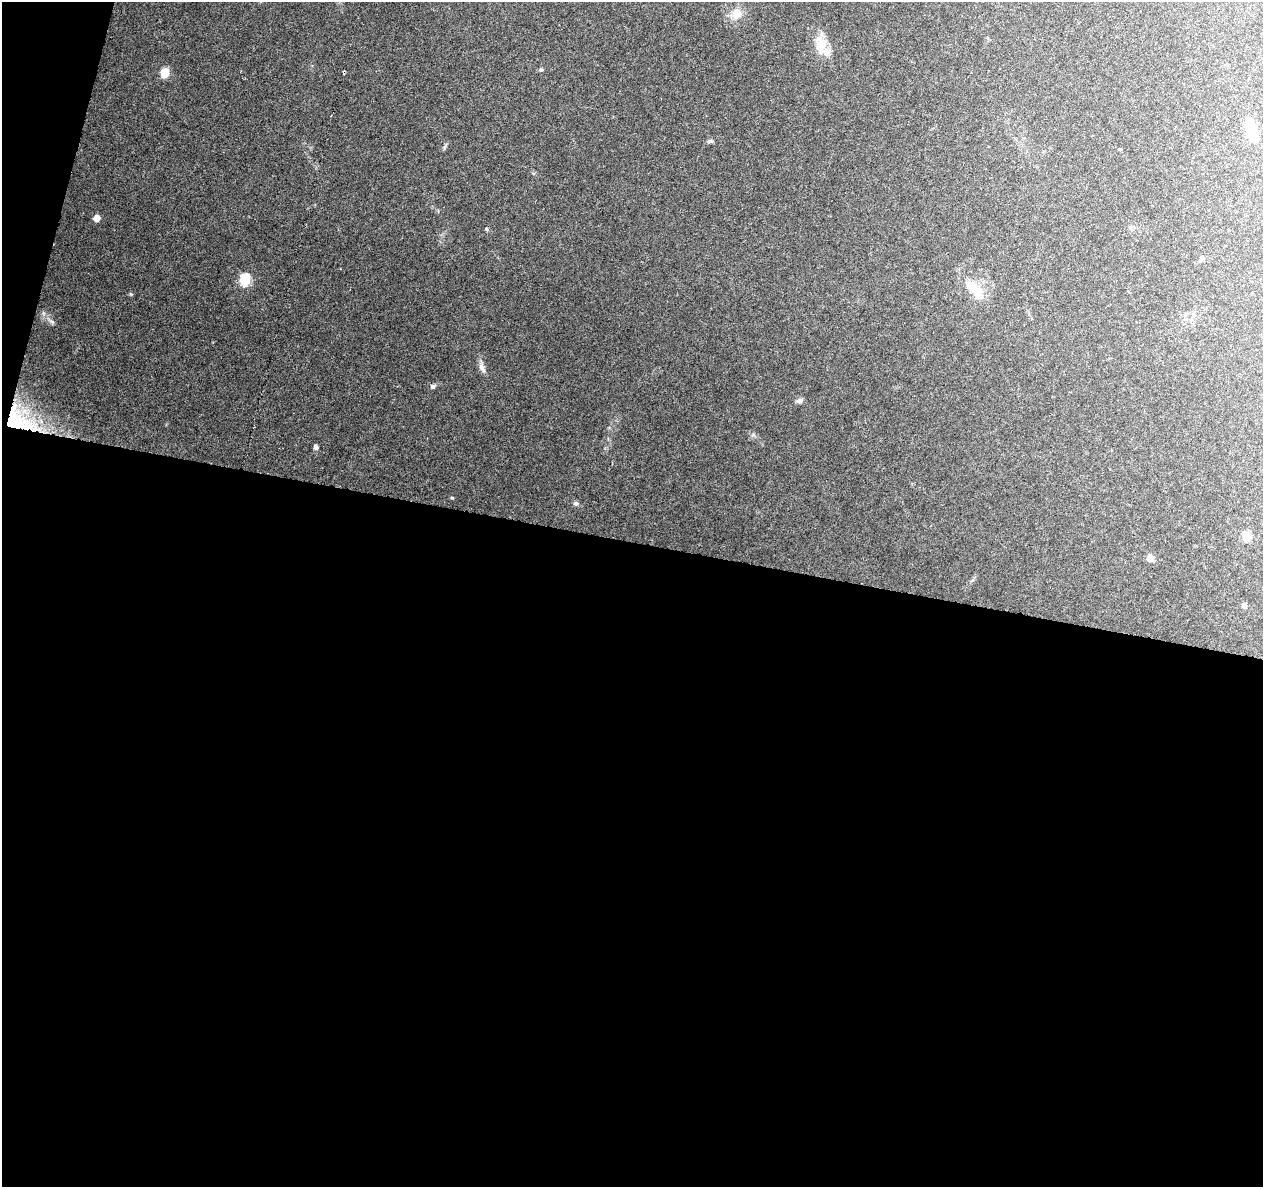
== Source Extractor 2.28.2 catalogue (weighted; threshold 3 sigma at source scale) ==
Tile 13 of 4 x 4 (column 1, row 4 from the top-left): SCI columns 1-1261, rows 225-1409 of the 5053 x 5249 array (HDU 1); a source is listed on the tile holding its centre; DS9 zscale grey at full resolution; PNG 1265 x 1189 px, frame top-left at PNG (2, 2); no overlay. Shown black and unused: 56% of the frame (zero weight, under 3 of 6 exposures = <1% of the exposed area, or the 3 px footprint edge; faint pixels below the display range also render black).
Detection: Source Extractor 2.28.2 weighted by HDU 2 'WHT'; one run over the whole footprint, this tile lists its part. Background 0.0918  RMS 0.0031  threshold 0.0126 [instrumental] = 3 sigma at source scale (4.09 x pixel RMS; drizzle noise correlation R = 1.36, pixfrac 0.8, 0.0396/0.0396 arcsec/px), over >= 5 px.
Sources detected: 25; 1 inside a brighter listed object's ellipse — not listed separately; the other 24 listed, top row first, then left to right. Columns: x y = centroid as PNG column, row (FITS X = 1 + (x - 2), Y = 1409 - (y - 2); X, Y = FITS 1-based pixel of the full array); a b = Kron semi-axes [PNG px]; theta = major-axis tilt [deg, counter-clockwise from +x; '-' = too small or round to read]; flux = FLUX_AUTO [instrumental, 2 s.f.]
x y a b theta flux
737 13 7 7 - 5.6
821 44 24 14 86 5.3
541 69 6 5 - 0.47
344 72 4 3 - 0.46
165 73 6 5 - 9.6
1252 131 21 9 -75 10
710 141 8 5 10 0.58
1120 149 4 3 - 0.26
96 218 6 6 - 1.8
486 229 5 4 - 0.33
1202 259 6 5 - 0.45
245 280 6 5 - 26
975 290 33 13 -49 6.1
52 322 9 4 -19 0.63
482 367 16 7 -66 1.5
433 386 7 6 - 0.7
800 401 8 6 13 0.9
19 421 53 28 -29 22
316 447 5 4 - 1
452 498 4 4 - 0.3
576 503 7 6 - 0.66
1247 537 5 5 - 12
1150 558 5 5 - 4.5
1244 605 7 6 - 0.87
Overlapping masked pixels (flux is a lower limit): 2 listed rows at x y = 344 72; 19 421
Unlisted compact peaks at least as high as the median listed source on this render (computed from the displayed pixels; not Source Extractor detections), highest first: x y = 130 294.